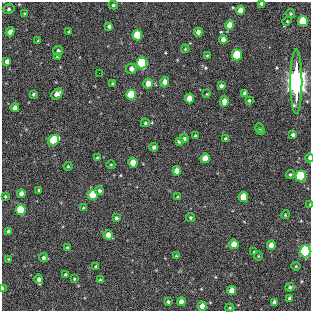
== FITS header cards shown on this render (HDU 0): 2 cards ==
NAXIS1  =                  309
NAXIS2  =                  309

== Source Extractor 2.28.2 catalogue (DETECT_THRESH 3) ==
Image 309 x 309 px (HDU 0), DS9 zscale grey, 1 PNG px = 1 image px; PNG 313 x 313 px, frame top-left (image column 1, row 309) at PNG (2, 2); each listed source drawn as its Kron ellipse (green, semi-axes under 4 px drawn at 4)
Background 0.0425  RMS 33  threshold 98.4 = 3 sigma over >= 5 px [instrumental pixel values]
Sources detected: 97; all 97 listed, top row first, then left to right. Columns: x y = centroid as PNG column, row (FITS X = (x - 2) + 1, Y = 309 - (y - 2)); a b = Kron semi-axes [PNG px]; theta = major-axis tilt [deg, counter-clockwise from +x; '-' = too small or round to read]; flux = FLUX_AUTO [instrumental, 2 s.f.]
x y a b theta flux
261 3 4 4 - 4.6e+03
113 5 5 4 - 3.7e+03
9 9 6 4 16 4.4e+03
240 10 4 4 - 1.8e+04
24 13 3 2 - 1.5e+03
290 14 4 4 - 2.8e+03
287 21 5 4 - 2.4e+03
303 21 5 5 - 1.2e+05
230 25 5 4 - 3.5e+04
109 26 3 3 - 5.6e+03
69 31 3 2 - 1.7e+03
10 32 5 4 - 1.2e+04
198 32 4 4 - 1.0e+04
137 35 5 5 - 9.5e+04
223 40 4 4 - 1.5e+04
38 41 4 3 - 3.3e+03
185 49 4 3 - 1.9e+03
58 51 5 4 - 5.5e+03
207 55 3 3 - 1.9e+03
237 55 5 5 - 1.3e+05
57 56 4 4 - 2.7e+03
7 61 4 4 - 7.9e+03
142 63 5 5 - 3.7e+05
131 69 5 5 - 1.1e+04
99 73 2 2 - 4.5e+03
165 82 5 4 - 1.6e+04
296 82 32 6 90 5.7e+06
113 84 3 3 - 3.1e+03
148 84 5 5 - 2.4e+04
221 86 4 4 - 6.8e+03
245 93 4 4 - 6.5e+03
33 94 4 4 - 3.6e+03
57 94 6 4 40 2.0e+04
207 94 3 2 - 1.5e+03
131 95 5 5 - 1.5e+05
189 98 5 4 - 2.7e+04
249 100 4 3 - 3.6e+03
224 101 5 4 - 1.5e+04
15 108 4 4 - 1.4e+04
145 123 4 4 - 3.2e+03
260 129 5 3 - 1.9e+03
261 132 4 3 - 1.9e+03
293 135 4 3 - 6.1e+03
195 136 4 3 - 2.4e+03
184 138 4 4 - 4.5e+03
226 139 4 3 - 5.1e+03
54 140 6 5 - 1.0e+05
179 141 4 3 - 5.1e+03
154 147 4 4 - 5.7e+03
97 158 3 3 - 3.4e+03
205 158 5 4 - 3.6e+04
309 158 4 3 - 8.0e+03
133 162 5 4 - 2.9e+04
111 164 4 3 - 1.8e+03
68 166 4 4 - 2.1e+03
177 171 4 4 - 2.3e+04
290 175 4 4 - 3.2e+03
301 176 5 5 - 2.4e+05
39 190 3 3 - 3.2e+03
99 191 4 4 - 4.8e+03
21 194 4 4 - 1.3e+04
93 195 5 5 - 7.9e+04
5 196 3 3 - 2.4e+03
178 197 4 4 - 2.3e+03
243 197 5 4 - 4.2e+04
310 204 4 2 - 1.7e+03
83 208 4 3 - 2.1e+03
21 210 5 5 - 1.5e+05
285 215 4 3 - 2.1e+03
116 218 4 4 - 5.4e+03
190 218 4 4 - 3.2e+03
9 232 4 4 - 1.0e+04
108 235 5 4 - 1.8e+04
234 244 4 4 - 3.2e+04
271 245 4 4 - 1.6e+04
67 247 4 3 - 1.9e+03
254 251 3 2 - 1.7e+03
305 251 6 5 - 5.9e+05
176 256 4 4 - 1.8e+03
258 256 4 3 - 1.8e+03
44 258 5 4 - 4.5e+03
9 259 3 2 - 2.2e+03
96 266 4 3 - 2.9e+03
296 266 4 4 - 2.4e+03
65 275 3 3 - 2.8e+03
39 279 5 4 - 8.2e+03
74 279 3 2 - 1.9e+03
100 280 3 2 - 2.3e+03
290 287 4 4 - 3.6e+03
2 289 4 2 - 3.5e+03
231 290 4 4 - 1.9e+04
290 298 4 3 - 5.5e+03
168 302 3 3 - 3.8e+03
181 302 4 4 - 1.5e+04
274 302 4 4 - 6.6e+03
202 306 4 4 - 1.8e+04
230 308 4 3 - 2.8e+03
At the frame edge (FLAGS 8, measured only in part): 5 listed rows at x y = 261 3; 309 158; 310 204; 305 251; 2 289